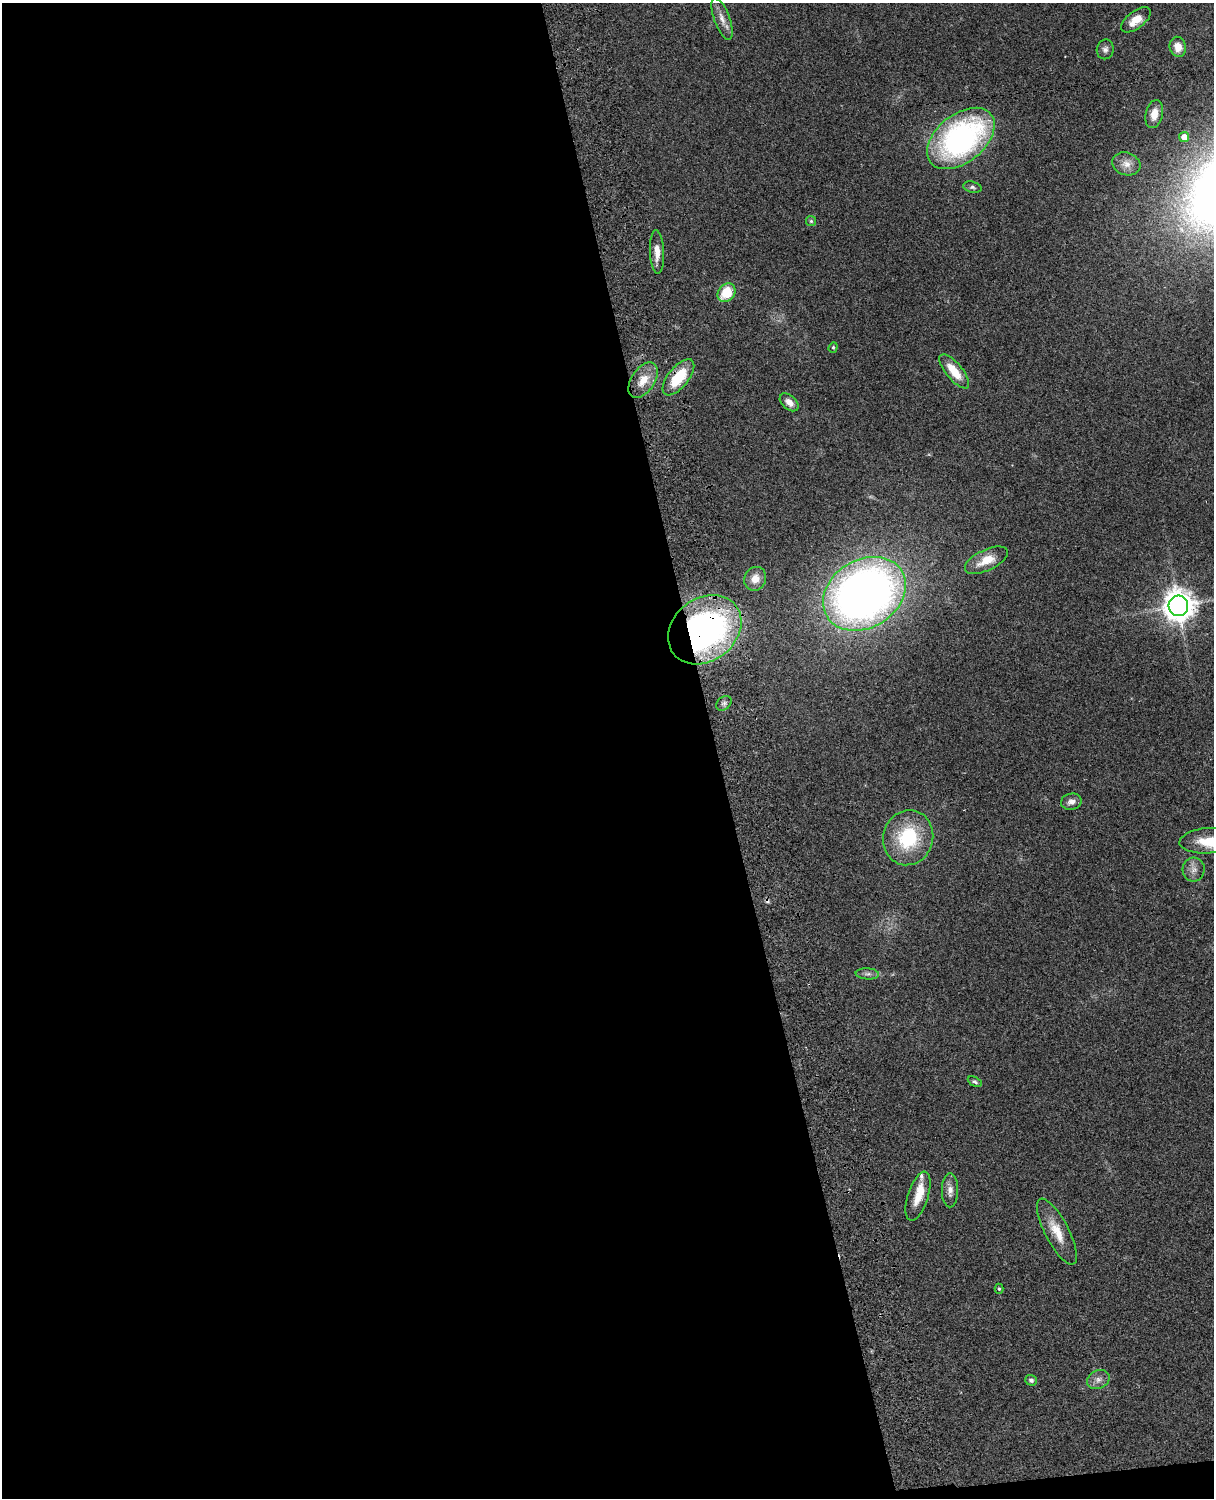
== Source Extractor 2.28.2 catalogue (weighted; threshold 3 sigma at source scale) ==
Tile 9 of 4 x 3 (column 1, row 3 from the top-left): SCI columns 122-1333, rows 277-1772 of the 5087 x 4926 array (HDU 1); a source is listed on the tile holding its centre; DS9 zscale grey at full resolution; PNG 1216 x 1500 px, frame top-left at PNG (2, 3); each listed source drawn as its Kron ellipse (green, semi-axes under 4 px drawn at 4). Shown black and unused: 59% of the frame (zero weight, under 3 of 4 exposures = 6% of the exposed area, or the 3 px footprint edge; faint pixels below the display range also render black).
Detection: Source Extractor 2.28.2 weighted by HDU 2 'WHT'; one run over the whole footprint, this tile lists its part. Background 0.0876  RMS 0.0061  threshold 0.0273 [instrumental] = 3 sigma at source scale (4.5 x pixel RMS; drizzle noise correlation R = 1.50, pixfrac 1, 0.05/0.05 arcsec/px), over >= 5 px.
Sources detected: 38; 1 cosmic-ray / hot-pixel residue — neither listed nor drawn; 2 inside a brighter listed object's ellipse — not listed separately; the other 35 listed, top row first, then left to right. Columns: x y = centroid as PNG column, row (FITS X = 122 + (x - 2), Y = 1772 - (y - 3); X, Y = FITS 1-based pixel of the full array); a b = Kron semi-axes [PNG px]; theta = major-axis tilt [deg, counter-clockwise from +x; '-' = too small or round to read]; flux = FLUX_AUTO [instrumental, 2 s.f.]
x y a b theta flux
722 19 22 8 -70 5.5
1136 20 17 8 37 8.3
1178 47 10 8 -76 6.7
1105 49 10 8 78 2.4
1154 114 14 8 77 6.7
1184 137 5 5 - 5.2
961 138 39 24 39 150
1126 164 14 11 -18 4.8
972 187 9 5 -13 1.5
811 221 5 5 - 0.82
657 252 22 7 -87 6.6
726 293 10 8 51 17
833 347 5 4 - 0.78
954 371 21 8 -50 13
678 377 22 10 51 22
643 380 20 11 57 9.8
789 402 11 7 -42 4.1
986 560 23 10 25 11
755 579 12 10 65 5.9
864 594 44 34 32 460
1178 606 10 10 - 900
705 630 39 31 38 200
724 703 8 6 42 1.8
1071 802 10 8 12 3.1
908 838 28 25 73 39
1209 841 30 12 4 15
1194 870 12 11 - 4
867 974 12 5 -4 2.1
975 1082 7 4 -27 1.2
950 1190 17 8 90 4.4
918 1196 25 10 72 9.5
1057 1232 36 11 -62 13
999 1289 5 4 - 0.84
1031 1380 6 5 - 1.6
1098 1380 12 9 25 3.7
Overlapping masked pixels (flux is a lower limit): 2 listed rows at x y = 678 377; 705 630